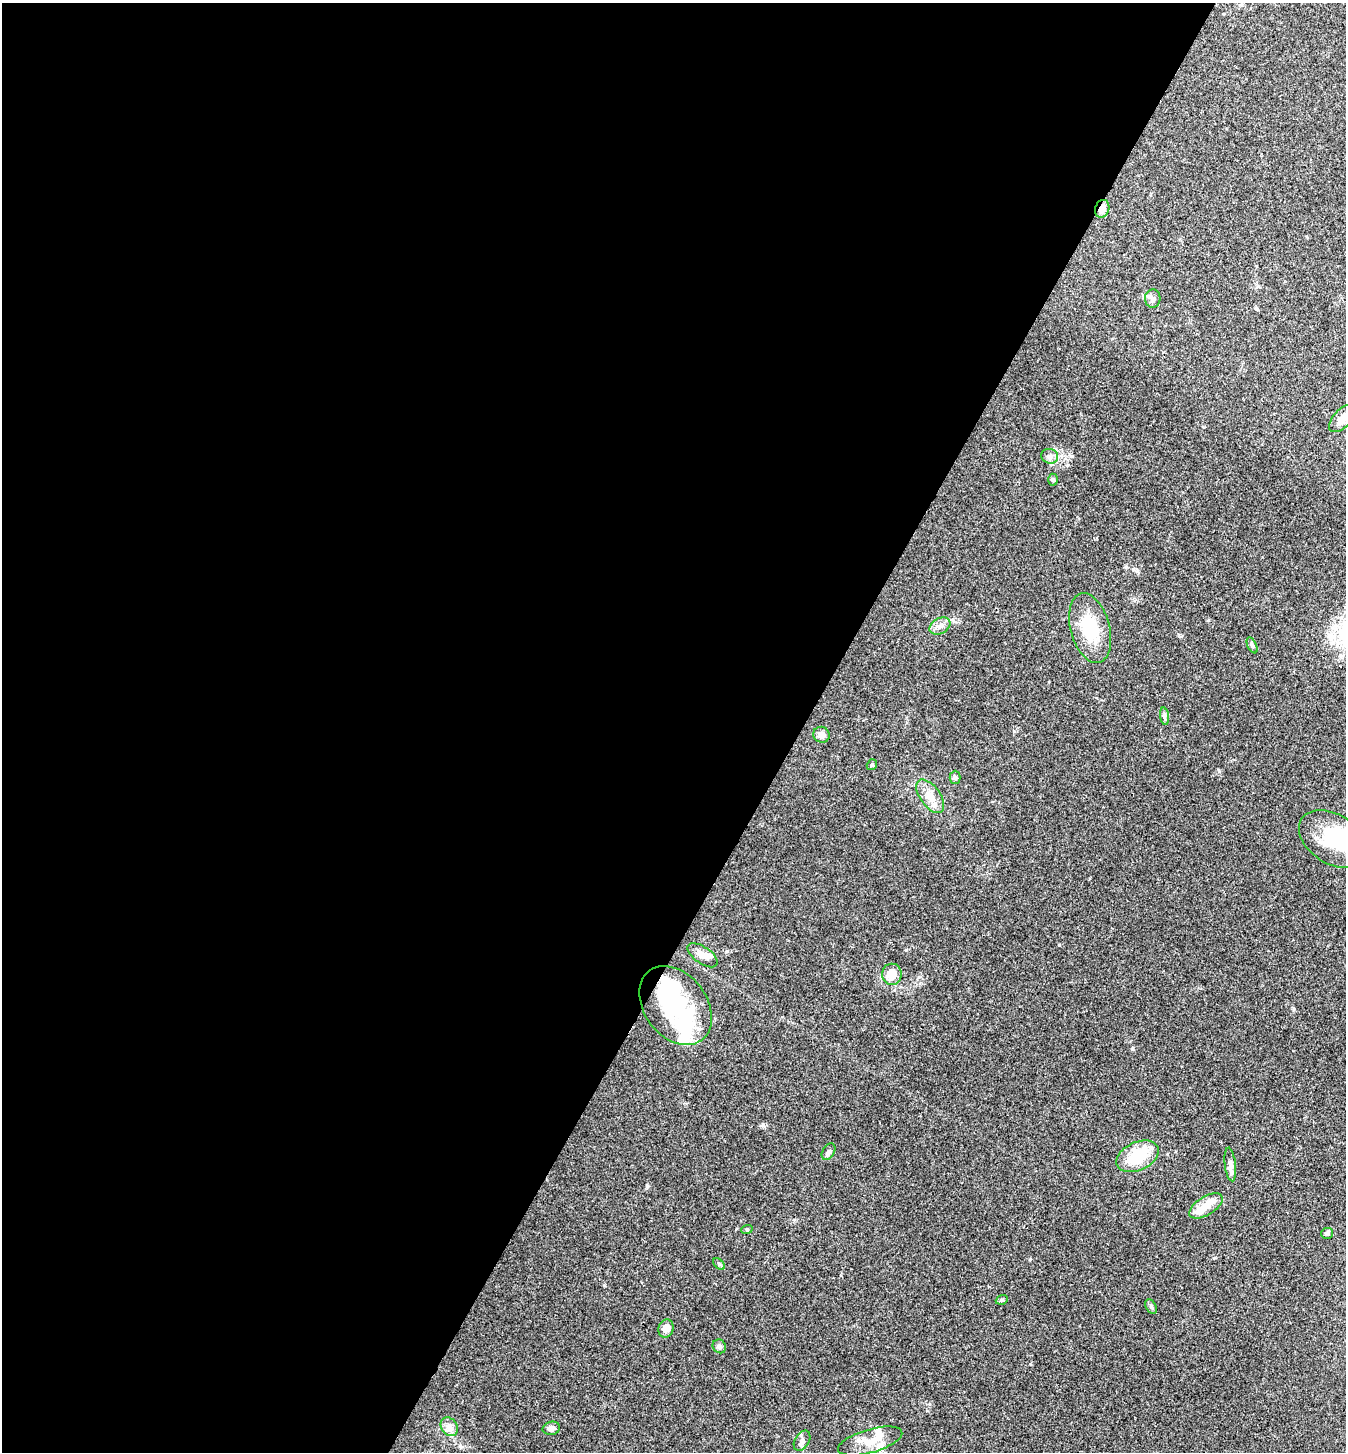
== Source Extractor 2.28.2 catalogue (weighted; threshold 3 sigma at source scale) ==
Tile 5 of 4 x 4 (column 1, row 2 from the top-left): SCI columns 148-1491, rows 2902-4351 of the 5811 x 5804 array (HDU 1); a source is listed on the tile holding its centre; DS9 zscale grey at full resolution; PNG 1348 x 1454 px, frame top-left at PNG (2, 3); each listed source drawn as its Kron ellipse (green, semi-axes under 4 px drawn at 4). Shown black and unused: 60% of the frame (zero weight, under 3 of 4 exposures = <1% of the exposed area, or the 3 px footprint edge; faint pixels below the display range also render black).
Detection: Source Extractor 2.28.2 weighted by HDU 2 'WHT'; one run over the whole footprint, this tile lists its part. Background 0.0798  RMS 0.0056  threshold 0.0251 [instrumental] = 3 sigma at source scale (4.5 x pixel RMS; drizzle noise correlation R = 1.50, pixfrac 1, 0.05/0.05 arcsec/px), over >= 5 px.
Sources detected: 40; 4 inside a brighter object's white glare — neither listed nor drawn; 4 inside a brighter listed object's ellipse — not listed separately; the other 32 listed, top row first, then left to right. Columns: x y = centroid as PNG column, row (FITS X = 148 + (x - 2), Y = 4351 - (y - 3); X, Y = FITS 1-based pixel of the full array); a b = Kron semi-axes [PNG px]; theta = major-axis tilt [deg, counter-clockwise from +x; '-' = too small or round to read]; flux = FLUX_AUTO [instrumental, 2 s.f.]
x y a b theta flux
1102 209 9 7 70 3.2
1153 298 9 7 84 2
1342 419 17 8 47 4.6
1050 456 8 7 - 2.1
1053 480 6 5 - 0.81
940 626 11 7 30 3.1
1090 628 35 19 -75 22
1252 645 8 4 -64 1.1
1165 716 9 4 -82 1.2
821 735 8 8 - 2.9
872 765 6 5 - 0.98
955 777 6 5 - 1.1
930 796 19 10 -54 6.6
1333 839 37 24 -34 38
703 955 17 8 -34 4.7
892 974 10 10 - 6.9
676 1005 43 31 -53 49
828 1152 9 6 58 1.5
1138 1156 22 14 25 20
1230 1164 17 5 -83 2.5
1206 1206 19 9 32 7.3
747 1229 6 3 18 0.57
1327 1233 6 5 - 0.88
719 1264 7 4 -45 0.88
1002 1300 6 4 21 0.96
1151 1306 8 5 -63 1
666 1329 9 7 72 4
719 1346 7 6 - 1.4
449 1427 10 8 -53 3.2
551 1428 9 6 13 2.2
802 1441 11 7 59 2.6
870 1441 33 11 16 10
Overlapping masked pixels (flux is a lower limit): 1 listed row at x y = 1102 209
Isophote crosses this tile's border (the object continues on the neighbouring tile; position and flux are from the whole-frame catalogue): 2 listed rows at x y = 1342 419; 1333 839
Unlisted compact peaks at least as high as the median listed source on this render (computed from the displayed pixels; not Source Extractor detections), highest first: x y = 1059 945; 647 1186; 1030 1259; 1132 1049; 1030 1364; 1294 1009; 1214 1258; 763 1125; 1067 465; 906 950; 1208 620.